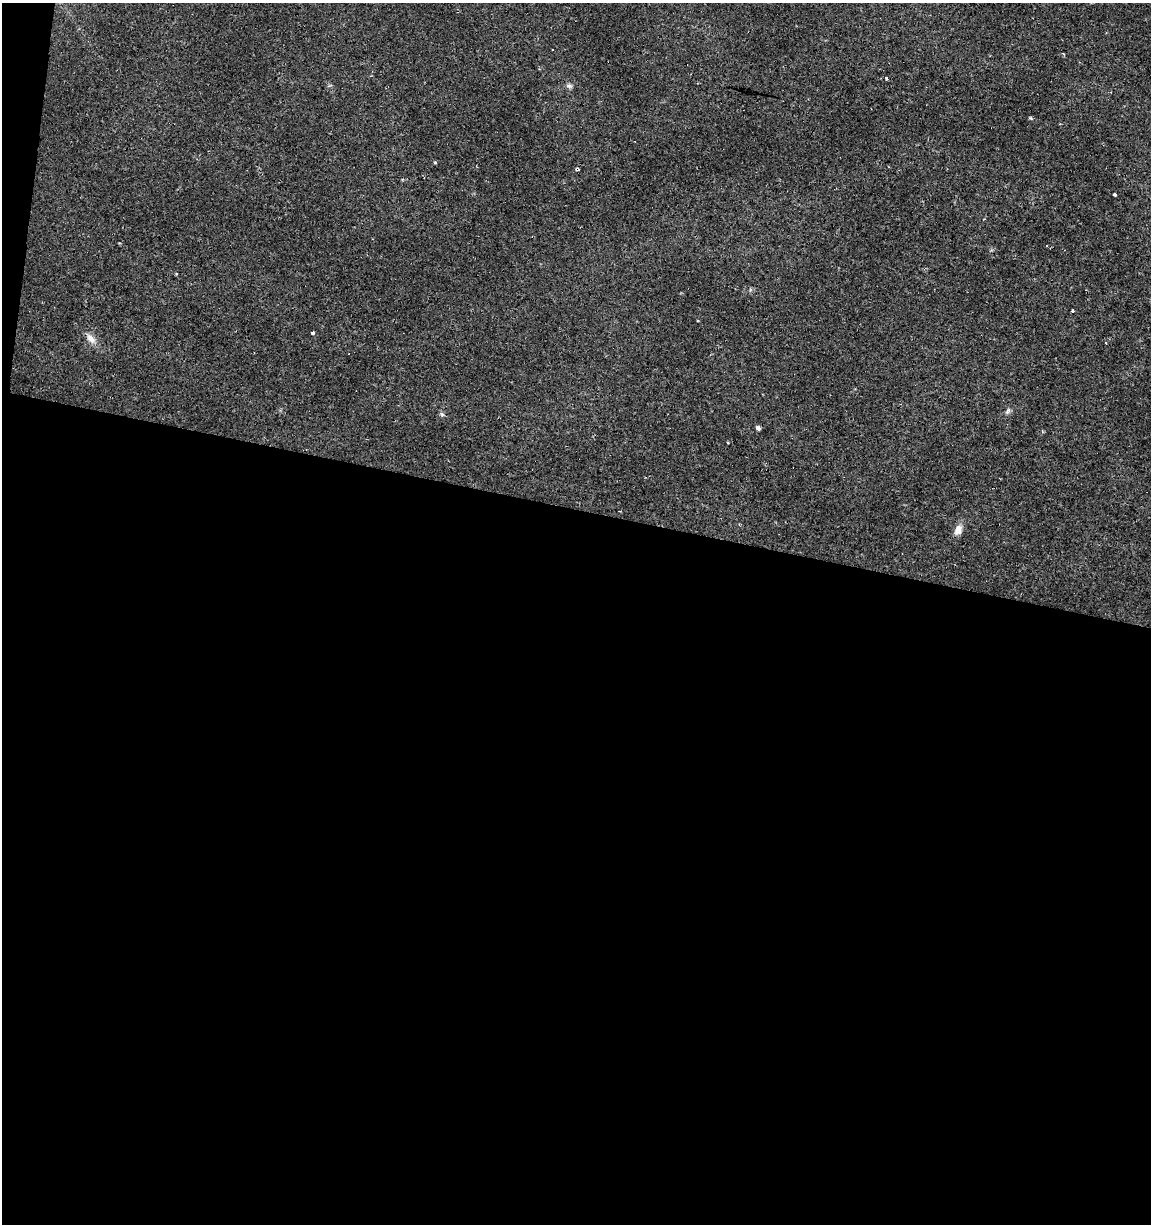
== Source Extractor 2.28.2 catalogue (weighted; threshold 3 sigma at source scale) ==
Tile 13 of 4 x 4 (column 1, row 4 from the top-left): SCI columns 288-1436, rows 1-1222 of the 5107 x 4898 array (HDU 1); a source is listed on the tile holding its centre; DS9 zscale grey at full resolution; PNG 1153 x 1226 px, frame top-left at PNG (2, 3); no overlay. Shown black and unused: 59% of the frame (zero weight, under 2 of 3 exposures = <1% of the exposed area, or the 3 px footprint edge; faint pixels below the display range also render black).
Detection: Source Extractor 2.28.2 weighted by HDU 2 'WHT'; one run over the whole footprint, this tile lists its part. Background 0.0135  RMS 0.0032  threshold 0.0142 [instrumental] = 3 sigma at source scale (4.5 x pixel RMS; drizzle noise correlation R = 1.50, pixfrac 1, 0.0396/0.0396 arcsec/px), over >= 5 px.
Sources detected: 17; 5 cosmic-ray / hot-pixel residue — not listed; the other 12 listed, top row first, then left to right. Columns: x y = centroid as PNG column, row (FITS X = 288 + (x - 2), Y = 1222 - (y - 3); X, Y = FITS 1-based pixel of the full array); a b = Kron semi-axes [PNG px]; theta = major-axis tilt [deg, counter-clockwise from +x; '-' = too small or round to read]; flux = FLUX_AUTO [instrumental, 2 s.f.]
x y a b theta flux
887 79 3 3 - 1.7
569 86 9 6 -10 0.84
1030 118 5 3 - 0.38
435 162 4 4 - 0.3
1114 194 3 3 - 0.55
1073 311 3 3 - 0.71
313 333 3 3 - 1.5
91 338 15 9 -50 2.4
1008 411 10 5 58 0.83
758 428 4 4 - 1.6
728 443 3 3 - 0.63
958 530 12 8 66 2.6